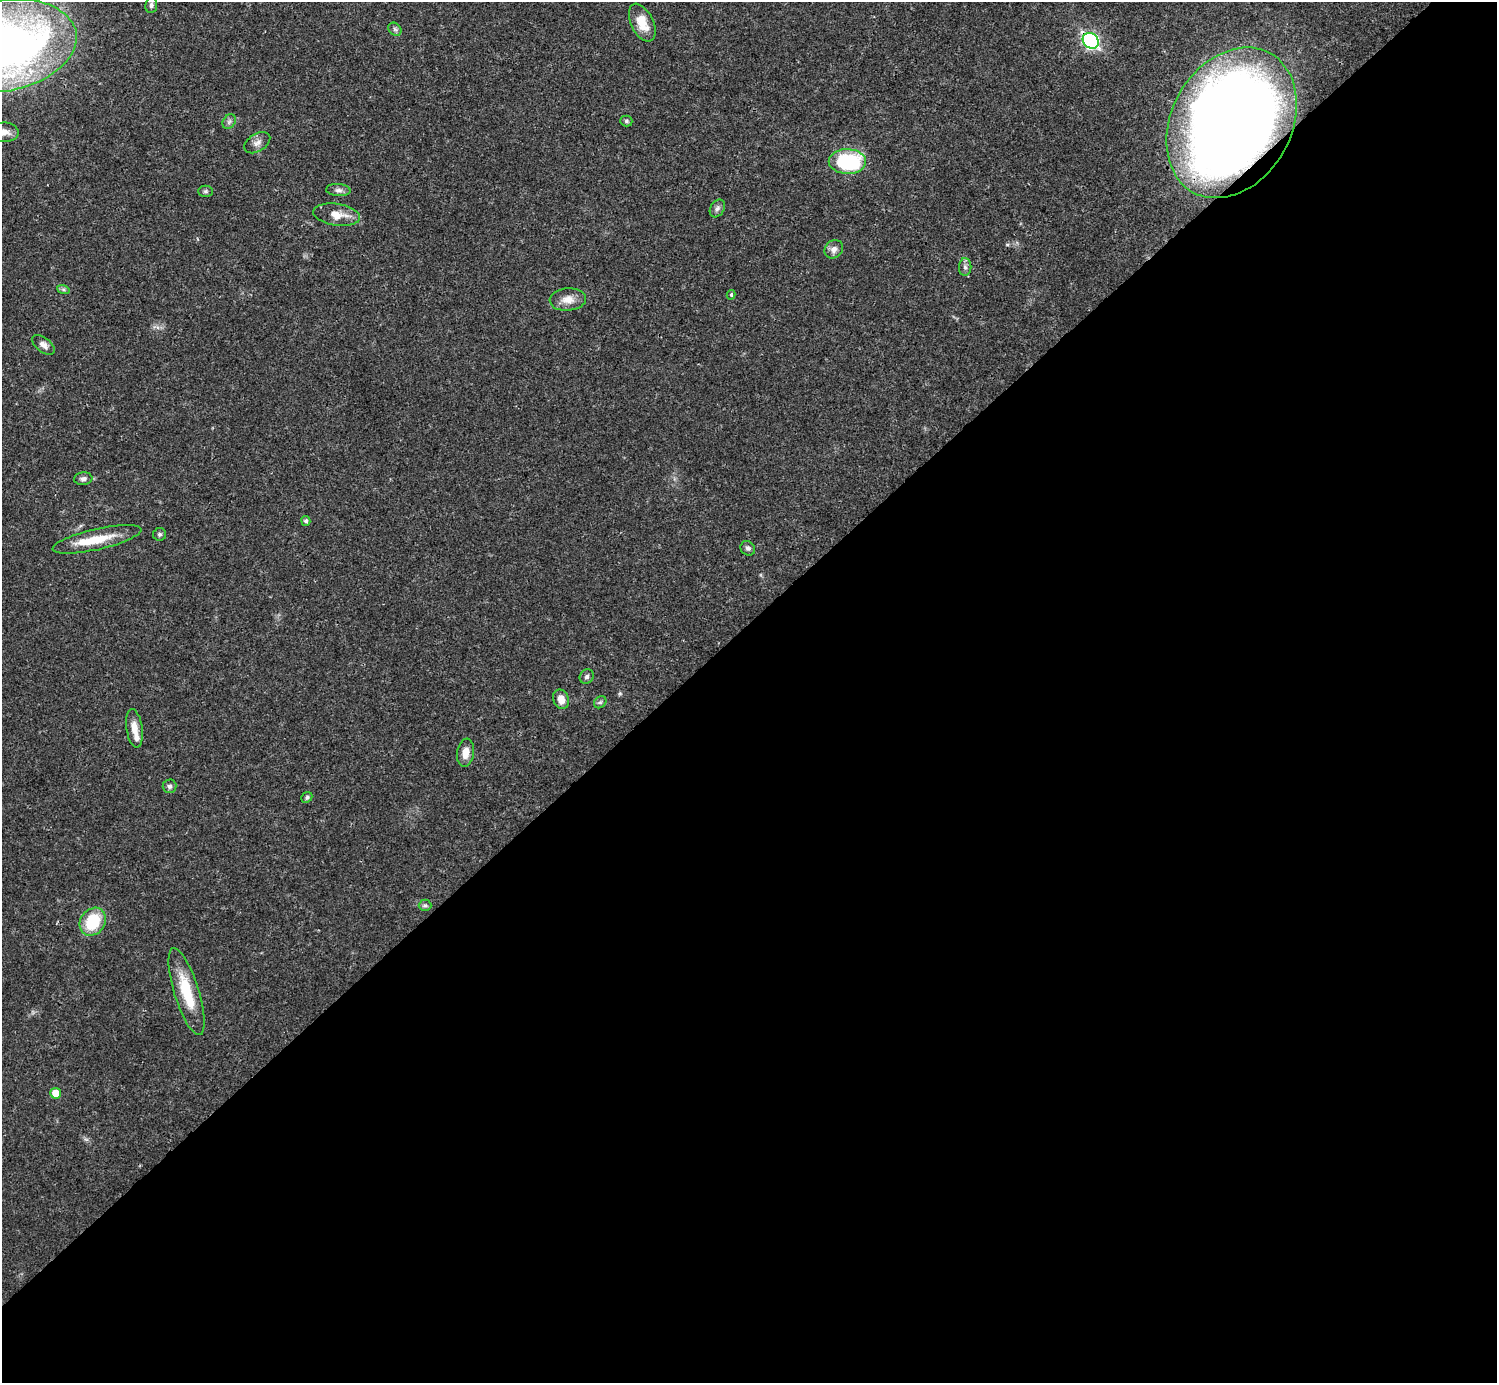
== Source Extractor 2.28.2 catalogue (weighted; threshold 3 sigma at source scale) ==
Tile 15 of 4 x 4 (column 3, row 4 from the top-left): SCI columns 2990-4484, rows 158-1538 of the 5981 x 5981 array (HDU 1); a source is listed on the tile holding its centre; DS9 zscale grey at full resolution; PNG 1499 x 1385 px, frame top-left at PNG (2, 2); each listed source drawn as its Kron ellipse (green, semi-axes under 4 px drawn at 4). Shown black and unused: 55% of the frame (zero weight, under 3 of 4 exposures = <1% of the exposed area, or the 3 px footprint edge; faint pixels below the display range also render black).
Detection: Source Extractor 2.28.2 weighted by HDU 2 'WHT'; one run over the whole footprint, this tile lists its part. Background 0.0208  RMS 0.0022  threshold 0.01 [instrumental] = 3 sigma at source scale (4.5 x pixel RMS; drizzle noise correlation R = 1.50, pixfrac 1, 0.05/0.05 arcsec/px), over >= 5 px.
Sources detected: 39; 1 inside a brighter object's white glare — neither listed nor drawn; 1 inside a brighter listed object's ellipse — not listed separately; the other 37 listed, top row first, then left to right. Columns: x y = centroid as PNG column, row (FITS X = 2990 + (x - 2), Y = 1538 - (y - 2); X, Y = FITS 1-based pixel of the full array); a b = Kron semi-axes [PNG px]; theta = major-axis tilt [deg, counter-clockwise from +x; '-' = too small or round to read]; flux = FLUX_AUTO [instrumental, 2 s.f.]
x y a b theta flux
151 5 8 6 84 0.65
642 23 20 11 -64 3.9
395 29 7 5 -45 0.5
1091 41 9 7 -45 46
3 46 74 45 10 180
626 121 6 5 - 0.4
229 122 8 6 55 0.6
1232 123 80 60 61 320
4 132 14 10 -2 1.7
257 143 14 9 32 1.3
847 162 19 12 -1 19
338 190 12 6 -4 0.86
206 191 7 5 0 0.44
717 208 9 7 57 0.76
337 215 24 10 -8 3.4
834 249 10 8 49 1.3
965 267 9 6 -88 0.73
63 289 6 4 -19 0.43
731 295 5 4 - 0.36
568 299 18 11 5 2.5
43 345 13 7 -38 1.3
83 479 9 6 5 0.83
306 521 5 4 - 0.56
160 534 6 6 - 0.5
97 539 45 10 13 6.4
748 548 8 6 -40 0.64
587 677 7 6 - 0.61
561 699 10 7 -68 2.1
600 702 7 5 41 0.43
134 728 19 8 -82 2.5
466 753 14 8 82 2.2
169 786 7 6 - 0.62
307 797 6 5 - 0.42
425 905 6 5 - 0.47
93 922 15 12 54 9.4
186 992 45 12 -73 8.9
56 1093 5 5 - 3.7
Overlapping masked pixels (flux is a lower limit): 2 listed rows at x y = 1091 41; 1232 123
Isophote crosses this tile's border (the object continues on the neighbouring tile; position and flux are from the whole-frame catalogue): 2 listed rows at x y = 3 46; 4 132